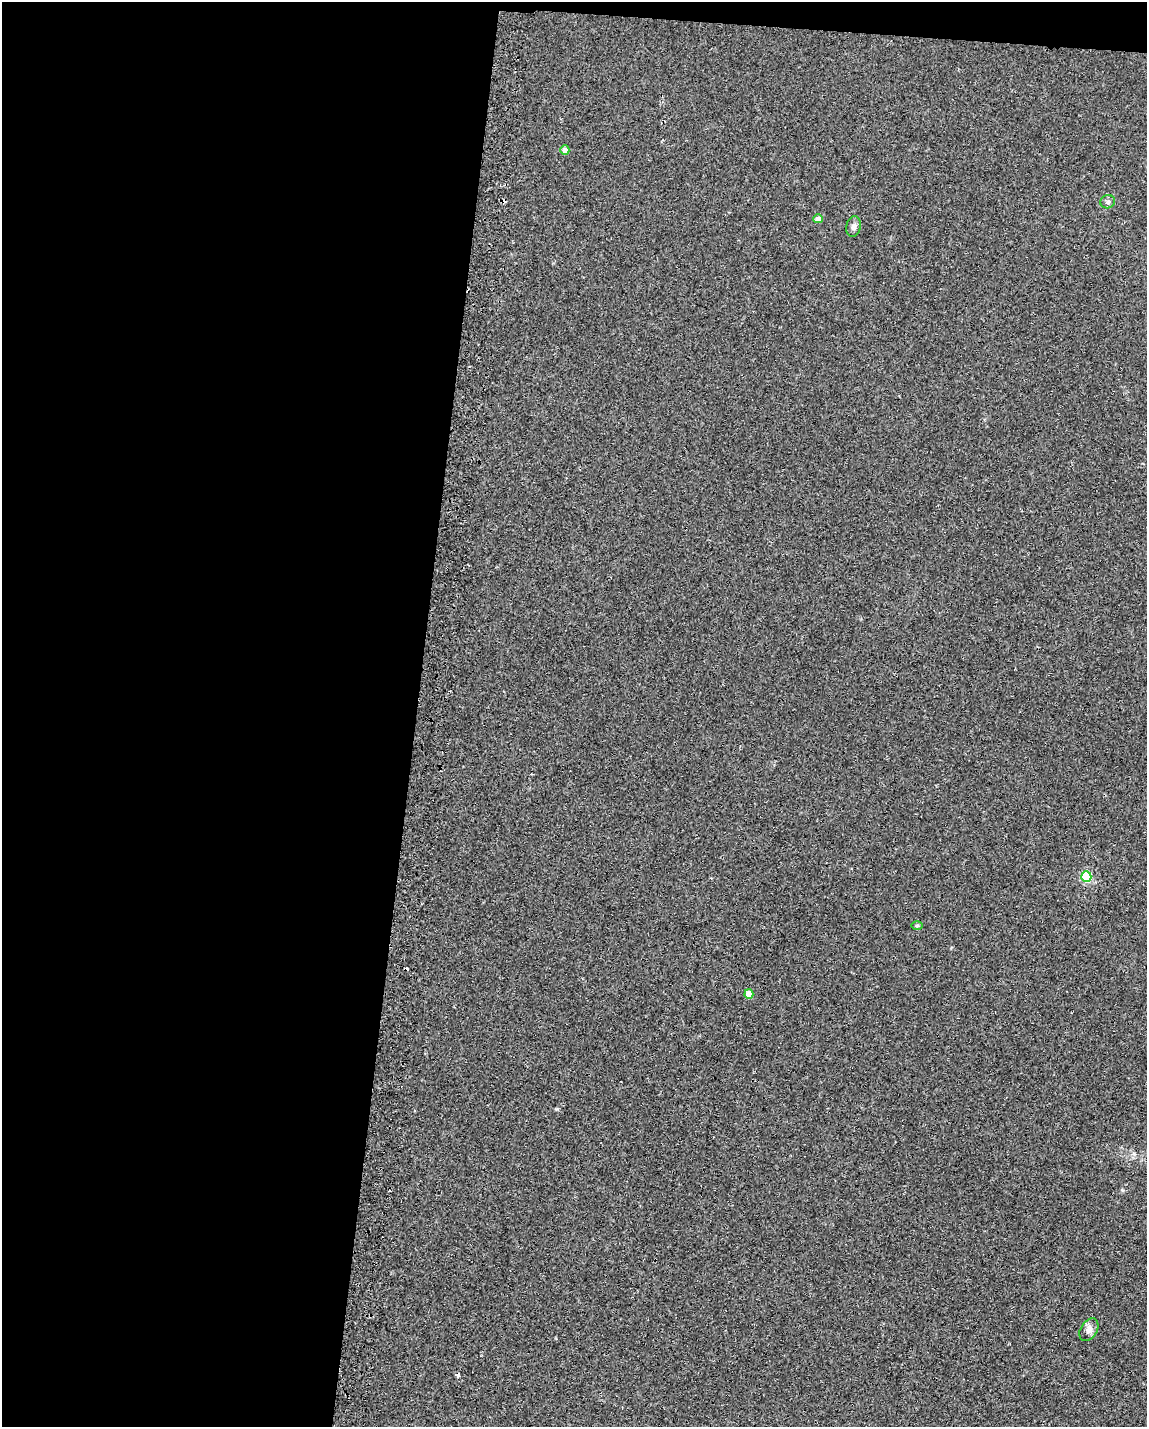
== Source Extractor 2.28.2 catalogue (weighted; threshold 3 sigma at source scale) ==
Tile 1 of 4 x 3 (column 1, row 1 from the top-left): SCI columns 38-1182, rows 3075-4499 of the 4651 x 4613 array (HDU 1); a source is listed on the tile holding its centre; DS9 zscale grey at full resolution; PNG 1149 x 1429 px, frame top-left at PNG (2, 2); each listed source drawn as its Kron ellipse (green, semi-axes under 4 px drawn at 4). Shown black and unused: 37% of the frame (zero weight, under 2 of 3 exposures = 2% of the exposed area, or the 3 px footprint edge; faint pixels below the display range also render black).
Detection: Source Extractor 2.28.2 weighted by HDU 2 'WHT'; one run over the whole footprint, this tile lists its part. Background 0.029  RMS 0.0075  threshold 0.0335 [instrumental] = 3 sigma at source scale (4.5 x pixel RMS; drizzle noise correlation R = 1.50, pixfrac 1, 0.05/0.05 arcsec/px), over >= 5 px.
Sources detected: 12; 4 cosmic-ray / hot-pixel residue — neither listed nor drawn; the other 8 listed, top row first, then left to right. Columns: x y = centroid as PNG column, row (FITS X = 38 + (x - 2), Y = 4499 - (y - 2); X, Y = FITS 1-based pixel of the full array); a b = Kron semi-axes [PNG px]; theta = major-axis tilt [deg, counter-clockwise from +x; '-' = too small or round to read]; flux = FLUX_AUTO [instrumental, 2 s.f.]
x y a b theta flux
565 150 5 4 - 6.2
1108 202 7 6 - 1.9
818 219 4 4 - 5.4
854 226 10 7 78 2.8
1086 877 5 5 - 63
917 926 6 4 0 0.93
749 994 5 4 - 11
1089 1330 12 8 59 4.1